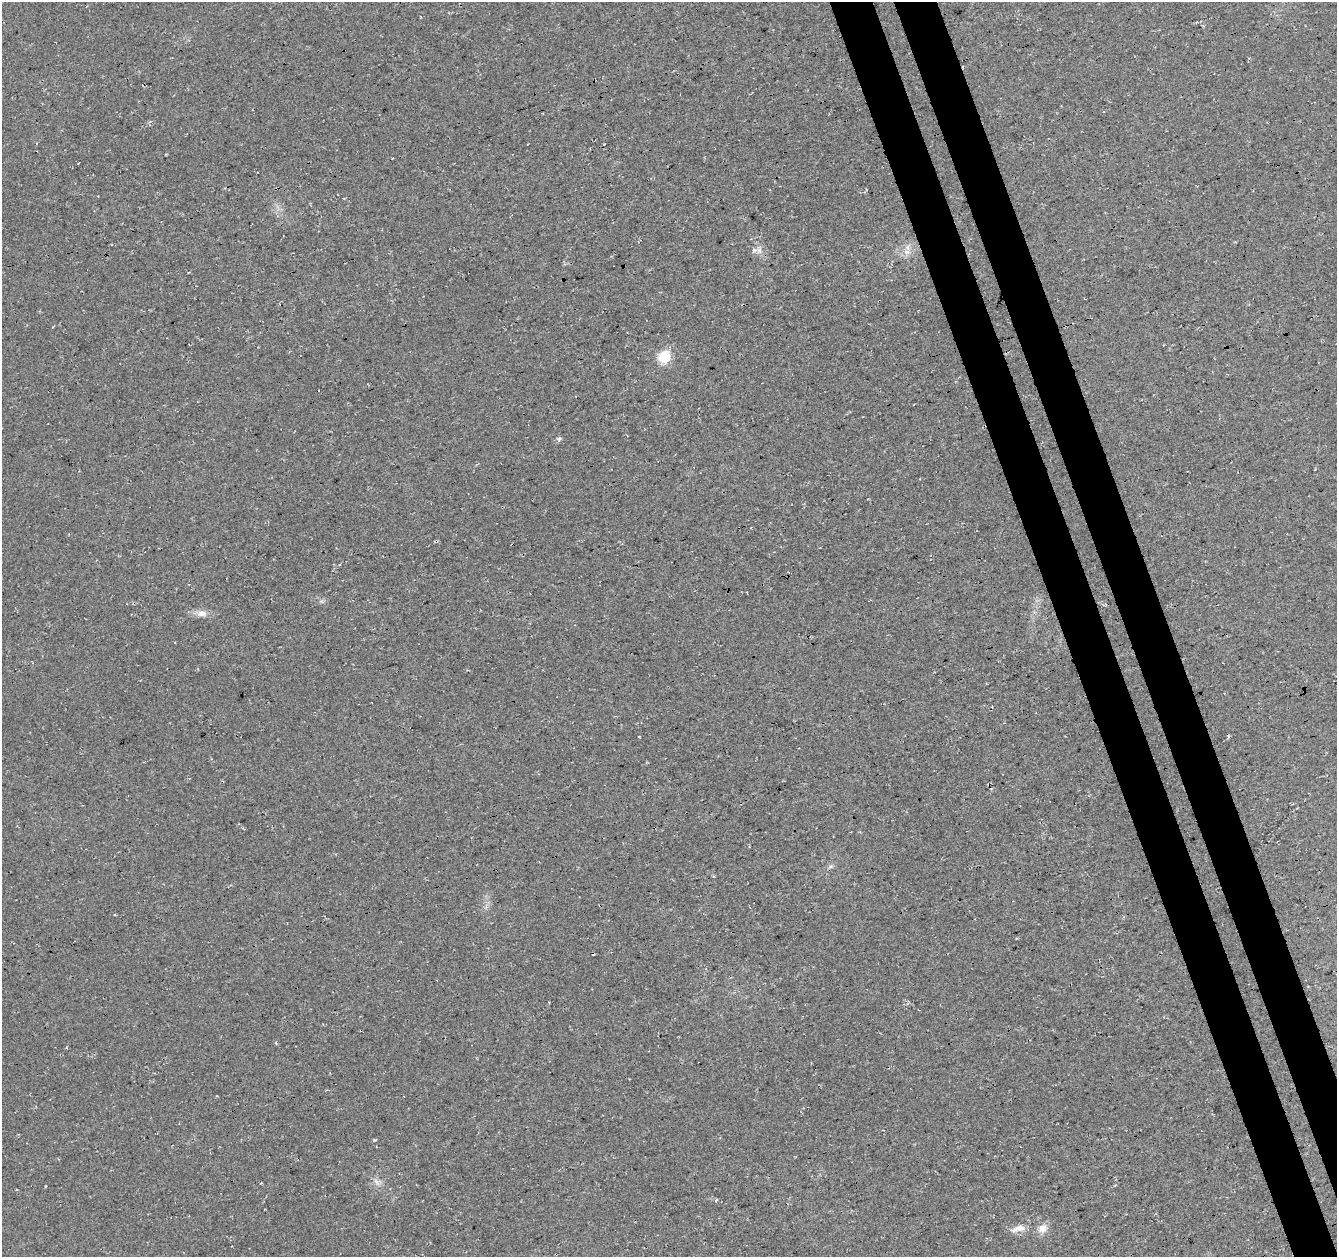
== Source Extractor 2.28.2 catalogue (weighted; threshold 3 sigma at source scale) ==
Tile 6 of 4 x 4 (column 2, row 2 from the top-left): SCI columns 1389-2723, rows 2593-3847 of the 5449 x 5237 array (HDU 1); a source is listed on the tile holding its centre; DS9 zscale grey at full resolution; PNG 1339 x 1259 px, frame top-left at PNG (2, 2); no overlay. Shown black and unused: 6% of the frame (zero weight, under 3 of 4 exposures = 5% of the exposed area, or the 3 px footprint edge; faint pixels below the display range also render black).
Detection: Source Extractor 2.28.2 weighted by HDU 2 'WHT'; one run over the whole footprint, this tile lists its part. Background 0.0307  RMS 0.0081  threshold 0.0362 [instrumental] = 3 sigma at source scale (4.5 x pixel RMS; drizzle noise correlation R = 1.50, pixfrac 1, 0.0396/0.0396 arcsec/px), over >= 5 px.
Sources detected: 11; all 11 listed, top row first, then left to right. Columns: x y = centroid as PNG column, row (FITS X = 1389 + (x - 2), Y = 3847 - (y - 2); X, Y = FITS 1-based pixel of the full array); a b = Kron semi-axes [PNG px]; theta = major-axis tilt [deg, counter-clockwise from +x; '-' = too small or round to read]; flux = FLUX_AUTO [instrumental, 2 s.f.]
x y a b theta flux
759 250 7 4 89 2.2
907 252 7 6 - 3.2
664 357 6 6 - 76
559 439 7 5 67 1.6
920 479 3 2 - 0.47
201 613 14 9 -3 5.8
831 866 6 5 - 1.7
377 1182 11 3 -40 2.2
716 1200 6 2 46 0.76
1018 1228 21 8 14 6.8
1042 1228 12 10 45 6.7
Unlisted compact peaks at least as high as the median listed source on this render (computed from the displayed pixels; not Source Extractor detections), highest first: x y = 375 1140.